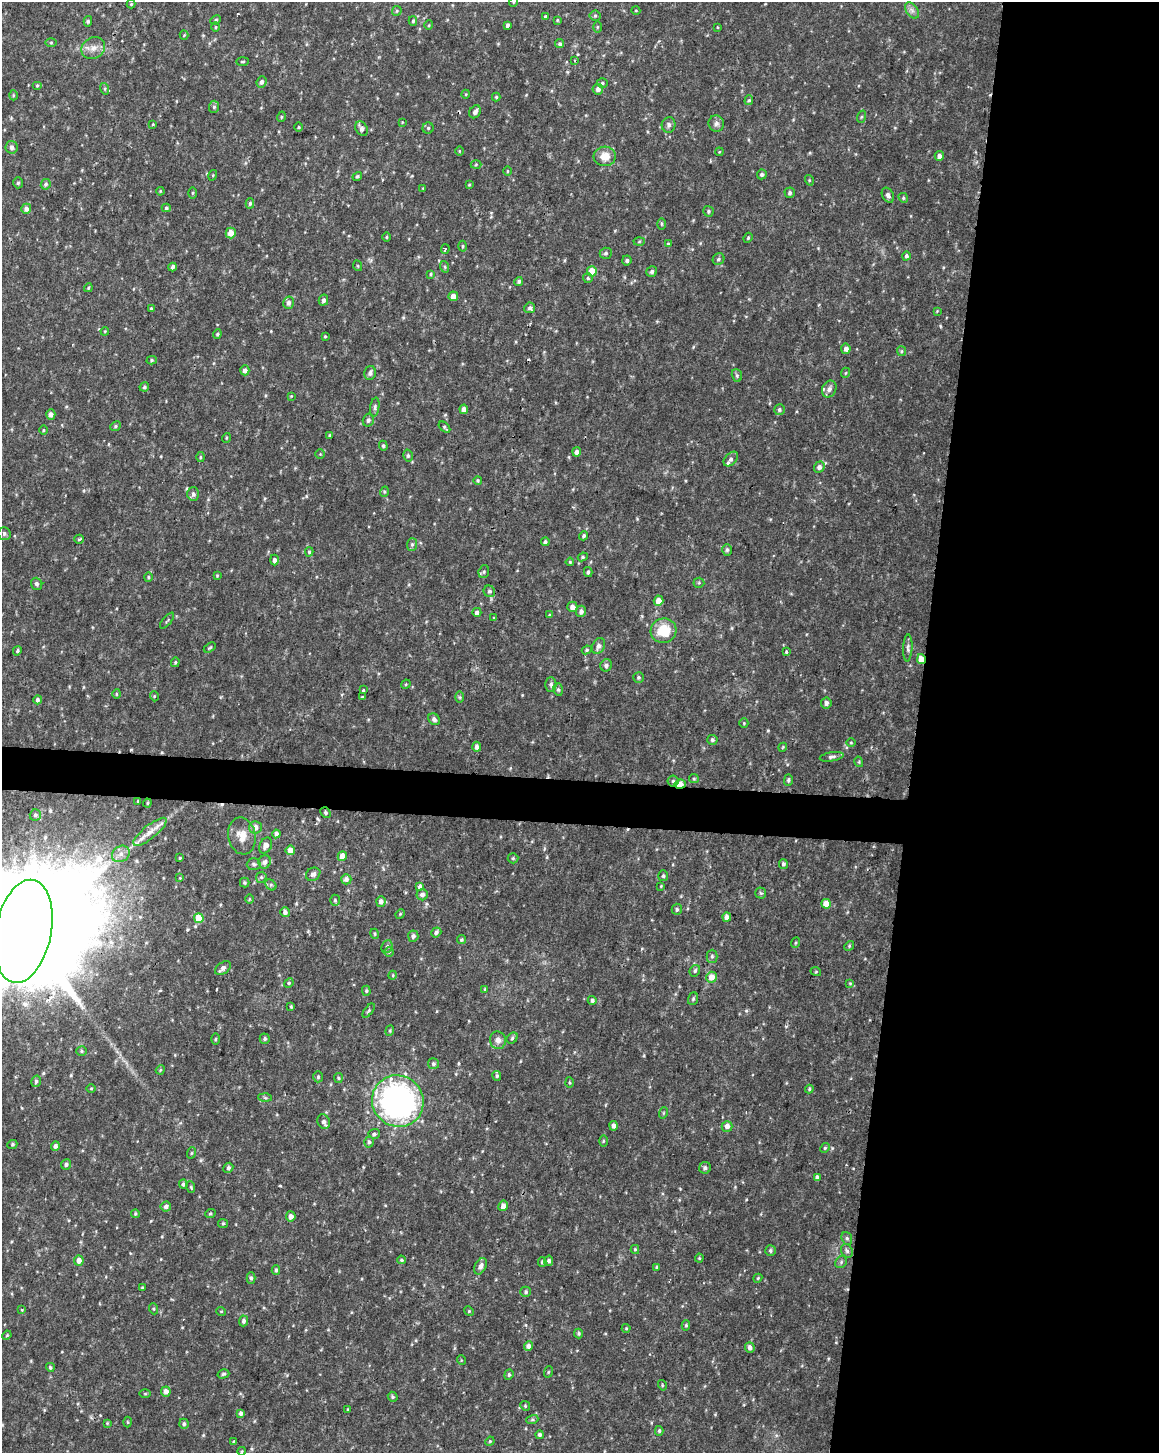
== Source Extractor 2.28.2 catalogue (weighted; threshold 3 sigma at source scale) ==
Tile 8 of 4 x 3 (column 4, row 2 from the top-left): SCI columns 3473-4629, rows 1685-3135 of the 4637 x 4872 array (HDU 1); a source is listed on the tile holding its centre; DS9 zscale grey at full resolution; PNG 1161 x 1455 px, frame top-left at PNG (2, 2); each listed source drawn as its Kron ellipse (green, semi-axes under 4 px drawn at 4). Shown black and unused: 23% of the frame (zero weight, under 2 of 3 exposures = <1% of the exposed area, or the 3 px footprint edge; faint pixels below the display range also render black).
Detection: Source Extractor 2.28.2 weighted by HDU 2 'WHT'; one run over the whole footprint, this tile lists its part. Background 0.0238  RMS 0.0062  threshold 0.0279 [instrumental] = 3 sigma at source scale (4.5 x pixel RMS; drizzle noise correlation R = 1.50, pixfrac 1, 0.0396/0.0396 arcsec/px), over >= 5 px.
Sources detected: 339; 5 cosmic-ray / hot-pixel residue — neither listed nor drawn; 2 inside a brighter listed object's ellipse — not listed separately; the other 332 listed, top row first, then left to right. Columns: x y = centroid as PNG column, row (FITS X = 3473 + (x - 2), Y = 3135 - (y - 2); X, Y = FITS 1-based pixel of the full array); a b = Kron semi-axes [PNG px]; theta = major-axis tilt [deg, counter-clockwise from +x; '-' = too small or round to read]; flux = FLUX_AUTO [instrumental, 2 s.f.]
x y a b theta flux
513 2 5 3 - 0.49
131 4 4 4 - 0.63
912 10 9 5 -55 2.2
397 11 5 4 - 0.83
636 11 4 3 - 0.48
595 16 5 5 - 0.99
545 17 3 3 - 0.66
216 20 5 4 - 0.88
557 20 4 4 - 0.59
88 21 5 4 - 0.96
413 21 5 4 - 0.7
429 25 5 3 - 0.47
507 25 4 3 - 1.3
216 27 5 3 - 0.62
597 27 5 4 - 0.66
717 27 4 2 - 0.41
184 35 4 4 - 0.59
51 43 5 3 - 0.67
560 44 5 4 - 1.2
93 48 12 10 31 4.9
575 60 4 2 - 0.71
242 62 6 3 2 0.72
261 82 6 5 - 1.8
602 83 5 5 - 1
37 85 5 4 - 0.73
105 89 6 4 -73 0.82
598 89 5 5 - 2.3
466 94 4 3 - 0.46
13 95 5 3 - 0.59
496 97 4 4 - 0.84
749 100 5 4 - 0.91
214 107 6 5 - 1.2
475 112 7 5 56 2.4
281 117 5 3 - 0.54
861 117 6 4 71 0.84
402 122 4 2 - 0.43
716 123 8 7 - 2.2
153 124 4 3 - 0.5
669 125 8 7 - 1.8
298 127 4 3 - 0.59
428 128 5 5 - 0.94
361 129 8 5 -57 2.7
12 147 6 6 - 2.4
459 151 4 3 - 0.5
719 152 4 3 - 0.48
605 156 11 10 - 7.3
939 156 5 4 - 2.6
476 164 5 3 - 0.63
507 171 4 3 - 0.53
762 174 5 5 - 1.3
213 175 5 3 - 0.65
357 176 5 4 - 0.94
809 180 5 3 - 0.58
18 183 5 4 - 1
46 184 5 4 - 1.3
469 185 4 4 - 0.55
423 188 4 3 - 0.51
160 191 4 3 - 0.51
193 193 5 3 - 0.78
790 193 5 5 - 1.3
888 195 8 5 -61 1.8
903 198 5 4 - 0.81
250 203 5 4 - 0.96
166 208 4 4 - 0.84
26 209 5 5 - 2.6
708 211 5 5 - 1
661 224 5 3 - 0.72
231 233 5 5 - 5.8
386 237 5 3 - 0.6
748 238 5 4 - 0.73
639 242 5 3 - 0.66
668 244 4 4 - 0.65
462 246 5 3 - 0.64
445 249 5 3 - 1.6
606 253 6 5 - 1.3
906 256 4 4 - 1.4
718 259 6 5 - 1.4
627 260 5 4 - 1.2
358 266 5 3 - 0.61
172 267 4 3 - 1.6
445 267 6 3 -72 0.81
592 271 5 5 - 9
652 271 6 5 - 1.6
431 274 4 3 - 0.72
588 278 5 5 - 1
519 281 4 4 - 1.3
88 288 4 3 - 0.59
453 296 5 4 - 4.2
323 300 5 4 - 1.5
288 303 6 5 - 2.2
151 308 4 3 - 0.82
530 308 5 5 - 1.6
937 311 4 4 - 0.5
105 331 4 3 - 0.52
217 334 4 4 - 0.83
325 336 4 3 - 0.59
846 349 5 5 - 2.8
901 351 5 4 - 0.81
152 360 5 4 - 0.92
245 370 5 4 - 2.7
370 373 7 5 77 2
845 373 5 3 - 0.62
737 375 6 5 - 1
144 387 5 4 - 1.1
829 389 9 7 58 2.9
291 396 4 4 - 0.51
375 407 9 4 79 1.4
464 409 4 4 - 2.4
779 410 6 5 - 1.2
51 414 5 4 - 2.3
368 420 6 5 - 1.7
115 426 5 4 - 0.98
445 427 7 3 -43 0.98
43 430 5 3 - 0.58
330 435 4 3 - 0.63
226 438 5 3 - 0.51
383 446 5 4 - 1
577 452 5 4 - 2.2
320 454 4 4 - 0.61
408 456 6 4 -77 1.1
201 457 5 3 - 0.76
731 459 8 5 46 1.9
819 467 5 5 - 2.4
478 480 4 3 - 0.73
384 492 5 3 - 0.74
193 494 7 6 - 2.2
4 533 6 6 - 1.4
584 536 5 4 - 1
79 539 4 4 - 0.89
545 542 4 4 - 1.2
412 544 6 5 - 1
727 550 6 5 - 1.2
309 552 4 4 - 0.9
583 557 5 4 - 0.89
274 560 5 4 - 2
570 562 4 4 - 0.65
484 572 6 5 - 1.3
588 572 5 4 - 0.87
217 576 4 3 - 0.58
148 577 4 4 - 0.74
699 583 5 5 - 0.85
37 584 6 5 - 1.4
489 591 6 5 - 1.3
658 601 5 5 - 5.7
572 607 5 5 - 3.3
581 611 5 5 - 2.1
477 612 4 4 - 2.3
549 615 4 3 - 0.66
494 618 3 3 - 1.8
167 621 10 2 49 0.74
663 631 13 12 - 17
599 646 8 6 63 2.4
210 648 6 4 33 0.77
908 648 13 4 87 1.9
587 650 5 4 - 0.93
17 651 5 4 - 0.98
786 652 4 3 - 2.2
921 659 5 4 - 6.7
175 662 5 4 - 0.74
606 665 6 5 - 1.8
638 677 5 5 - 1
406 684 5 4 - 0.61
551 684 7 5 90 1.4
558 689 6 5 - 1.2
363 690 3 3 - 5.9
116 694 5 3 - 0.59
154 696 5 3 - 0.52
362 697 3 2 - 0.63
460 697 6 4 -89 0.76
37 700 4 4 - 1.5
826 703 5 5 - 2.3
434 719 6 5 - 1.8
744 723 5 4 - 0.69
712 740 5 5 - 1.2
851 742 5 3 - 0.53
477 747 5 4 - 2.5
783 747 4 3 - 0.54
832 757 12 4 9 1.7
859 762 5 3 - 0.61
694 779 5 4 - 0.76
788 780 6 4 89 1.2
673 781 5 5 - 1.1
680 784 6 4 5 5.2
138 801 3 3 - 0.54
147 803 4 4 - 0.67
325 813 6 5 - 1.2
35 815 5 5 - 1.4
256 827 6 6 - 2.8
150 832 20 6 39 6.4
276 834 4 4 - 1.8
242 836 18 13 -79 7.6
266 845 8 6 61 2.8
290 850 5 4 - 5.2
121 854 9 7 35 3.4
342 856 5 4 - 5.8
180 858 3 3 - 0.74
513 858 5 5 - 0.87
265 862 7 6 - 2.1
254 864 7 6 - 1.4
783 864 5 4 - 1.6
313 874 7 6 - 1.9
663 876 5 5 - 1
261 877 6 5 - 1.1
180 878 4 4 - 0.48
346 879 5 5 - 2.3
245 883 5 4 - 0.89
271 885 6 5 - 1.1
420 886 3 3 - 6.2
661 886 4 3 - 0.49
761 893 5 5 - 0.87
422 895 5 5 - 2.5
249 899 5 3 - 0.53
335 900 5 4 - 0.88
381 901 5 5 - 2.6
826 904 5 4 - 7.4
677 909 5 5 - 1.1
285 912 5 4 - 2
400 914 5 4 - 0.63
727 917 4 4 - 3
199 918 5 4 - 12
23 931 52 28 79 40000
436 932 5 4 - 1.5
375 934 5 3 - 0.67
413 936 5 5 - 1.8
461 940 5 4 - 0.95
795 943 5 3 - 0.6
849 946 5 4 - 0.77
387 947 7 5 68 1.3
389 952 4 4 - 0.69
712 956 6 5 - 1.2
223 968 9 5 37 2.6
695 971 6 5 - 1.2
816 972 5 3 - 0.56
393 975 4 3 - 0.53
711 977 5 5 - 6.1
289 983 5 4 - 0.84
850 983 4 4 - 0.6
485 989 4 3 - 0.58
366 991 5 4 - 0.85
693 999 6 5 - 0.96
592 1000 4 4 - 1.4
291 1007 4 3 - 0.66
369 1011 8 4 52 1
390 1031 5 4 - 0.82
512 1038 6 5 - 1
215 1039 5 3 - 0.65
265 1039 5 5 - 1.1
498 1040 8 8 - 3.4
82 1051 5 4 - 0.87
433 1064 5 5 - 1.3
160 1070 5 3 - 0.65
497 1076 5 4 - 1.2
318 1077 5 4 - 0.97
338 1078 5 4 - 0.8
36 1081 6 4 75 1.2
569 1082 5 3 - 0.62
91 1088 5 3 - 0.51
809 1089 4 4 - 0.81
265 1098 6 4 -3 0.92
398 1101 26 25 - 200
663 1113 5 3 - 0.69
324 1121 7 6 - 2.1
614 1126 4 4 - 2.4
727 1126 5 5 - 3.1
374 1134 5 5 - 1.4
603 1141 5 4 - 0.74
369 1142 5 5 - 1.5
12 1144 5 4 - 0.92
55 1146 4 4 - 2.3
825 1148 5 4 - 0.88
191 1153 6 3 70 0.64
66 1164 5 5 - 1.6
228 1168 5 4 - 1.2
705 1168 6 5 - 1.9
817 1177 4 3 - 1.7
183 1184 5 4 - 1.2
191 1187 6 3 -72 0.77
166 1206 5 5 - 2.1
503 1206 5 4 - 3.6
135 1214 4 4 - 0.82
210 1214 5 3 - 0.63
291 1216 5 4 - 3.3
223 1223 5 4 - 0.79
847 1238 6 5 - 1.3
635 1249 4 4 - 0.67
770 1251 5 5 - 1.2
847 1251 7 5 -62 1.5
699 1258 4 4 - 0.71
79 1260 5 5 - 3.9
401 1260 4 3 - 0.79
549 1261 5 4 - 1.5
542 1262 4 4 - 0.93
841 1262 6 5 - 1.2
481 1266 9 5 62 2.6
656 1267 4 3 - 0.68
276 1270 4 3 - 1.1
251 1278 5 4 - 1.1
758 1278 4 3 - 0.64
142 1287 3 3 - 0.65
526 1292 5 5 - 1.1
154 1309 5 3 - 0.65
22 1310 4 3 - 0.51
221 1311 5 3 - 0.5
469 1311 5 4 - 0.71
243 1321 5 4 - 1.6
686 1325 5 4 - 0.81
626 1328 4 4 - 0.62
579 1333 5 4 - 0.95
7 1335 5 3 - 0.59
528 1346 5 4 - 2.3
750 1348 5 5 - 2.5
461 1360 5 3 - 0.5
50 1367 4 4 - 1
548 1372 6 3 71 0.68
223 1374 6 4 16 0.93
509 1375 5 4 - 1
662 1385 5 3 - 0.58
166 1391 5 5 - 3.6
145 1394 5 4 - 0.63
393 1397 5 4 - 1.2
525 1406 5 4 - 0.74
348 1409 4 3 - 0.54
241 1413 4 4 - 1.7
532 1420 6 4 18 0.99
128 1422 5 3 - 0.61
107 1423 4 3 - 0.56
184 1424 5 5 - 1.3
659 1431 5 4 - 1
540 1435 4 4 - 1.6
233 1441 3 2 - 0.58
490 1441 5 3 - 0.65
242 1451 4 3 - 0.49
Overlapping masked pixels (flux is a lower limit): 3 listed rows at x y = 921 659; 680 784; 23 931
Isophote crosses this tile's border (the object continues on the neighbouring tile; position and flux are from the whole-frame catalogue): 2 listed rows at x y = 513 2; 23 931